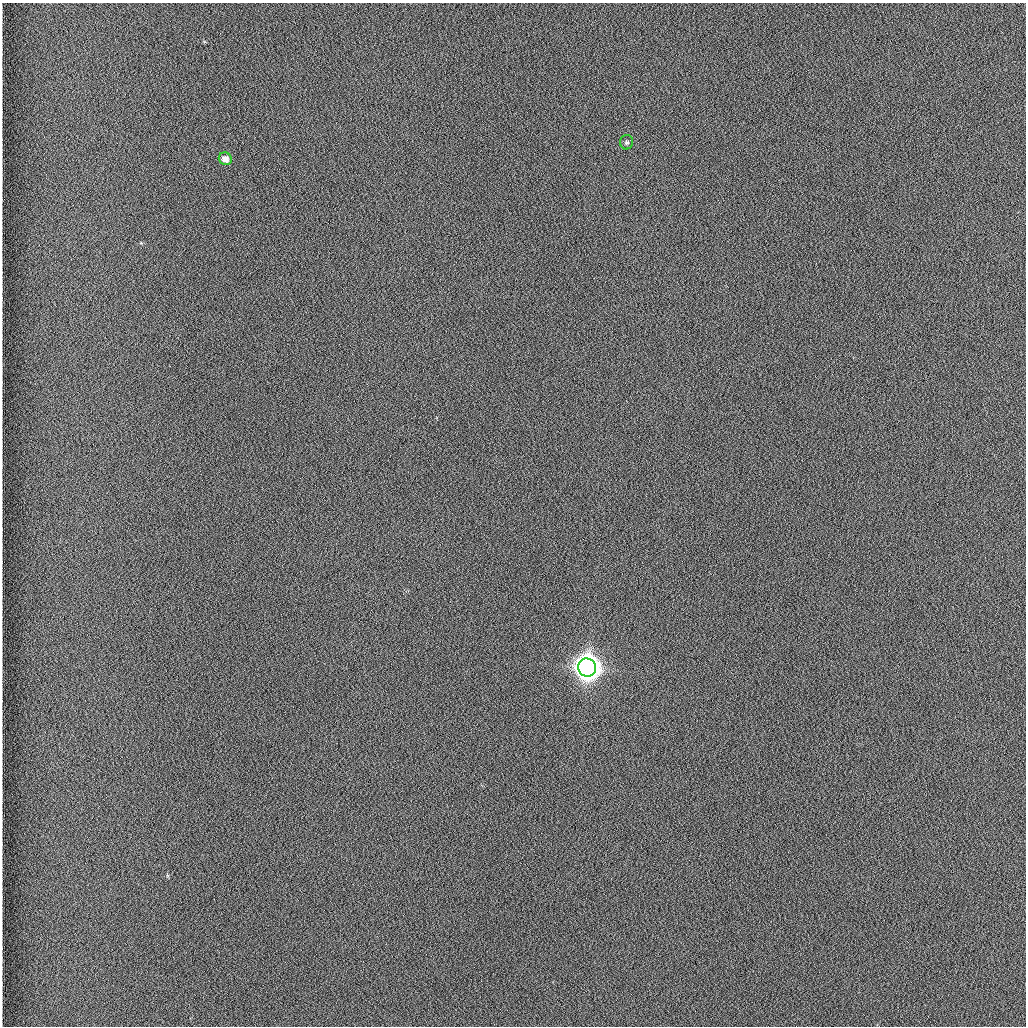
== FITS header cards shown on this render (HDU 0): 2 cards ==
NAXIS1  =                 1024 /fastest changing axis
NAXIS2  =                 1024 /next to fastest changing axis

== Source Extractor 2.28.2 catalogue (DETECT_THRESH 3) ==
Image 1024 x 1024 px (HDU 0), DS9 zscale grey, 1 PNG px = 1 image px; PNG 1028 x 1028 px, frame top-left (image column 1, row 1024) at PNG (2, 3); each listed source drawn as its Kron ellipse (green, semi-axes under 4 px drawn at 4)
Background 1260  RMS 5.9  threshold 17.7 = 3 sigma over >= 5 px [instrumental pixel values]
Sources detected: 3; all 3 listed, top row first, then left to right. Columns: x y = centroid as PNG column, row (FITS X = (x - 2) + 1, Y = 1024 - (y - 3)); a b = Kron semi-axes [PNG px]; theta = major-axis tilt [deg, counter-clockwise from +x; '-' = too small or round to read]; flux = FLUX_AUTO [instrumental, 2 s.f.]
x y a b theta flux
627 142 7 6 - 920
225 159 7 6 - 2600
587 668 9 9 - 680000